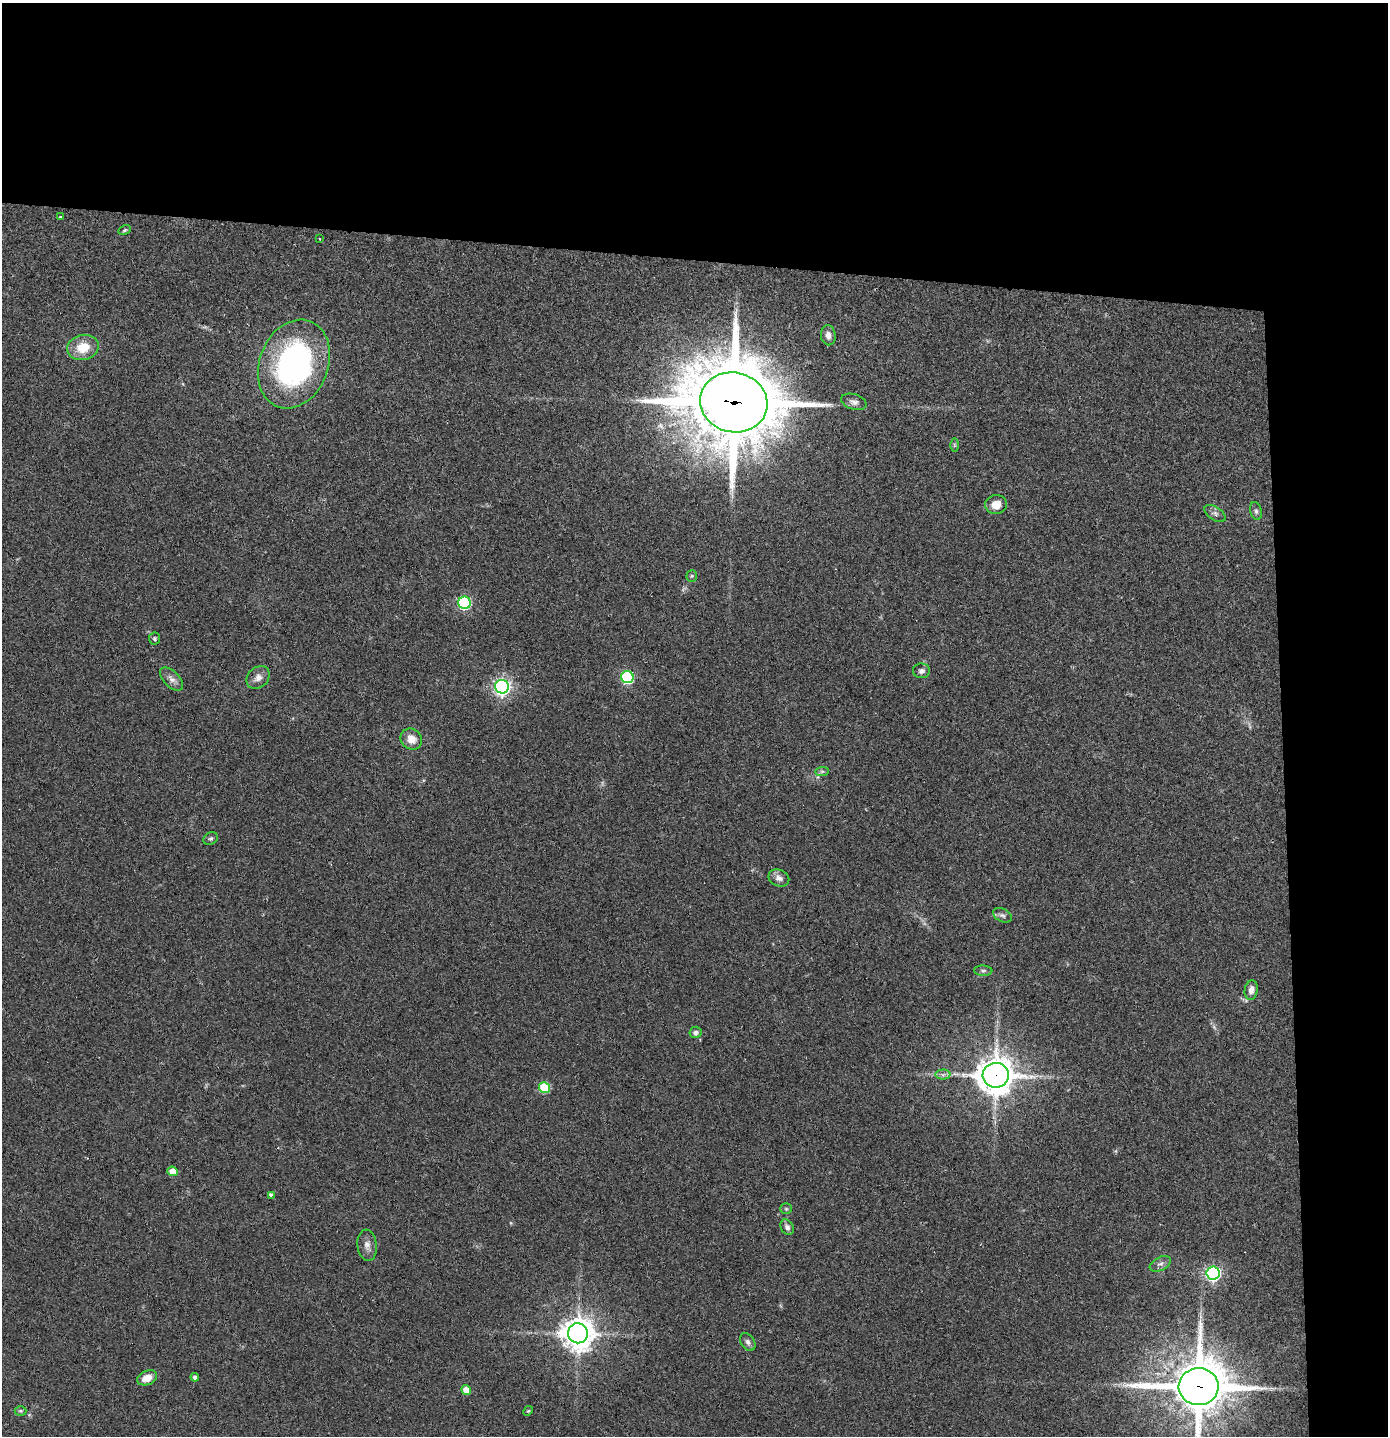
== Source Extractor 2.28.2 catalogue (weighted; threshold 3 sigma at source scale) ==
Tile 3 of 3 x 3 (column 3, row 1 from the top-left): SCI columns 2850-4235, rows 2871-4304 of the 4317 x 4304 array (HDU 1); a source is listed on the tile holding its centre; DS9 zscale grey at full resolution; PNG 1390 x 1438 px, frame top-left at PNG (2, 3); each listed source drawn as its Kron ellipse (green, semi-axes under 4 px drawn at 4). Shown black and unused: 24% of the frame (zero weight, under 2 of 3 exposures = <1% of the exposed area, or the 3 px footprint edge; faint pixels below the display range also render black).
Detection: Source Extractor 2.28.2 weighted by HDU 2 'WHT'; one run over the whole footprint, this tile lists its part. Background 0.0466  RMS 0.0068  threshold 0.0305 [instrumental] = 3 sigma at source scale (4.5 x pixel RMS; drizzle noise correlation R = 1.50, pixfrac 1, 0.05/0.05 arcsec/px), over >= 5 px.
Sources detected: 49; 1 too faint to see at this stretch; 1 cosmic-ray / hot-pixel residue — neither listed nor drawn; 1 inside a brighter listed object's ellipse — not listed separately; the other 46 listed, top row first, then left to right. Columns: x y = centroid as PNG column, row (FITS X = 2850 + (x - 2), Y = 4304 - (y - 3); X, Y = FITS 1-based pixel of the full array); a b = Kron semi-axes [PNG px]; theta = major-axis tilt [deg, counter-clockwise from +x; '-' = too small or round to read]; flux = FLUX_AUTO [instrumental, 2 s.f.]
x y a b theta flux
60 217 3 3 - 1.7
124 230 6 4 27 1
320 239 3 3 - 0.95
828 335 10 7 -82 3.9
83 347 16 12 14 15
294 364 46 34 69 160
734 402 34 30 -12 7200
854 402 13 7 -18 3.1
954 445 6 4 -89 0.89
996 505 11 9 9 7.7
1256 511 9 5 -75 1.8
1215 514 12 6 -34 2.6
692 576 5 5 - 0.96
464 603 6 6 - 92
154 639 6 5 - 1.2
921 671 8 7 - 2.4
258 677 13 10 44 4.5
627 677 6 6 - 74
172 679 14 8 -45 4
502 687 7 7 - 240
411 739 11 10 - 7.1
822 771 7 4 1 1.3
211 838 7 6 - 1.5
779 878 11 8 -24 3.6
1002 915 10 6 -28 2.1
983 971 9 5 -3 1.7
1251 990 10 6 80 4
696 1032 6 5 - 2.5
943 1075 7 5 0 2
996 1075 13 12 - 1300
544 1088 5 5 - 40
173 1171 5 5 - 9.8
271 1195 3 3 - 5.3
786 1209 5 5 - 0.98
787 1227 8 6 -59 2.6
367 1245 15 9 -82 4.5
1160 1264 11 6 27 2.5
1213 1273 6 6 - 170
578 1333 10 10 - 1100
748 1342 10 6 -57 2.4
195 1377 4 4 - 1.9
147 1378 10 7 22 7.8
1199 1387 20 18 4 3500
466 1390 5 4 - 8.3
20 1411 6 5 - 1.1
528 1411 5 4 - 0.78
Overlapping masked pixels (flux is a lower limit): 3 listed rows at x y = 734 402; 996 1075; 1199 1387
Isophote crosses this tile's border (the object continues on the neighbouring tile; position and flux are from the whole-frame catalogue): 1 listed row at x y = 1199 1387